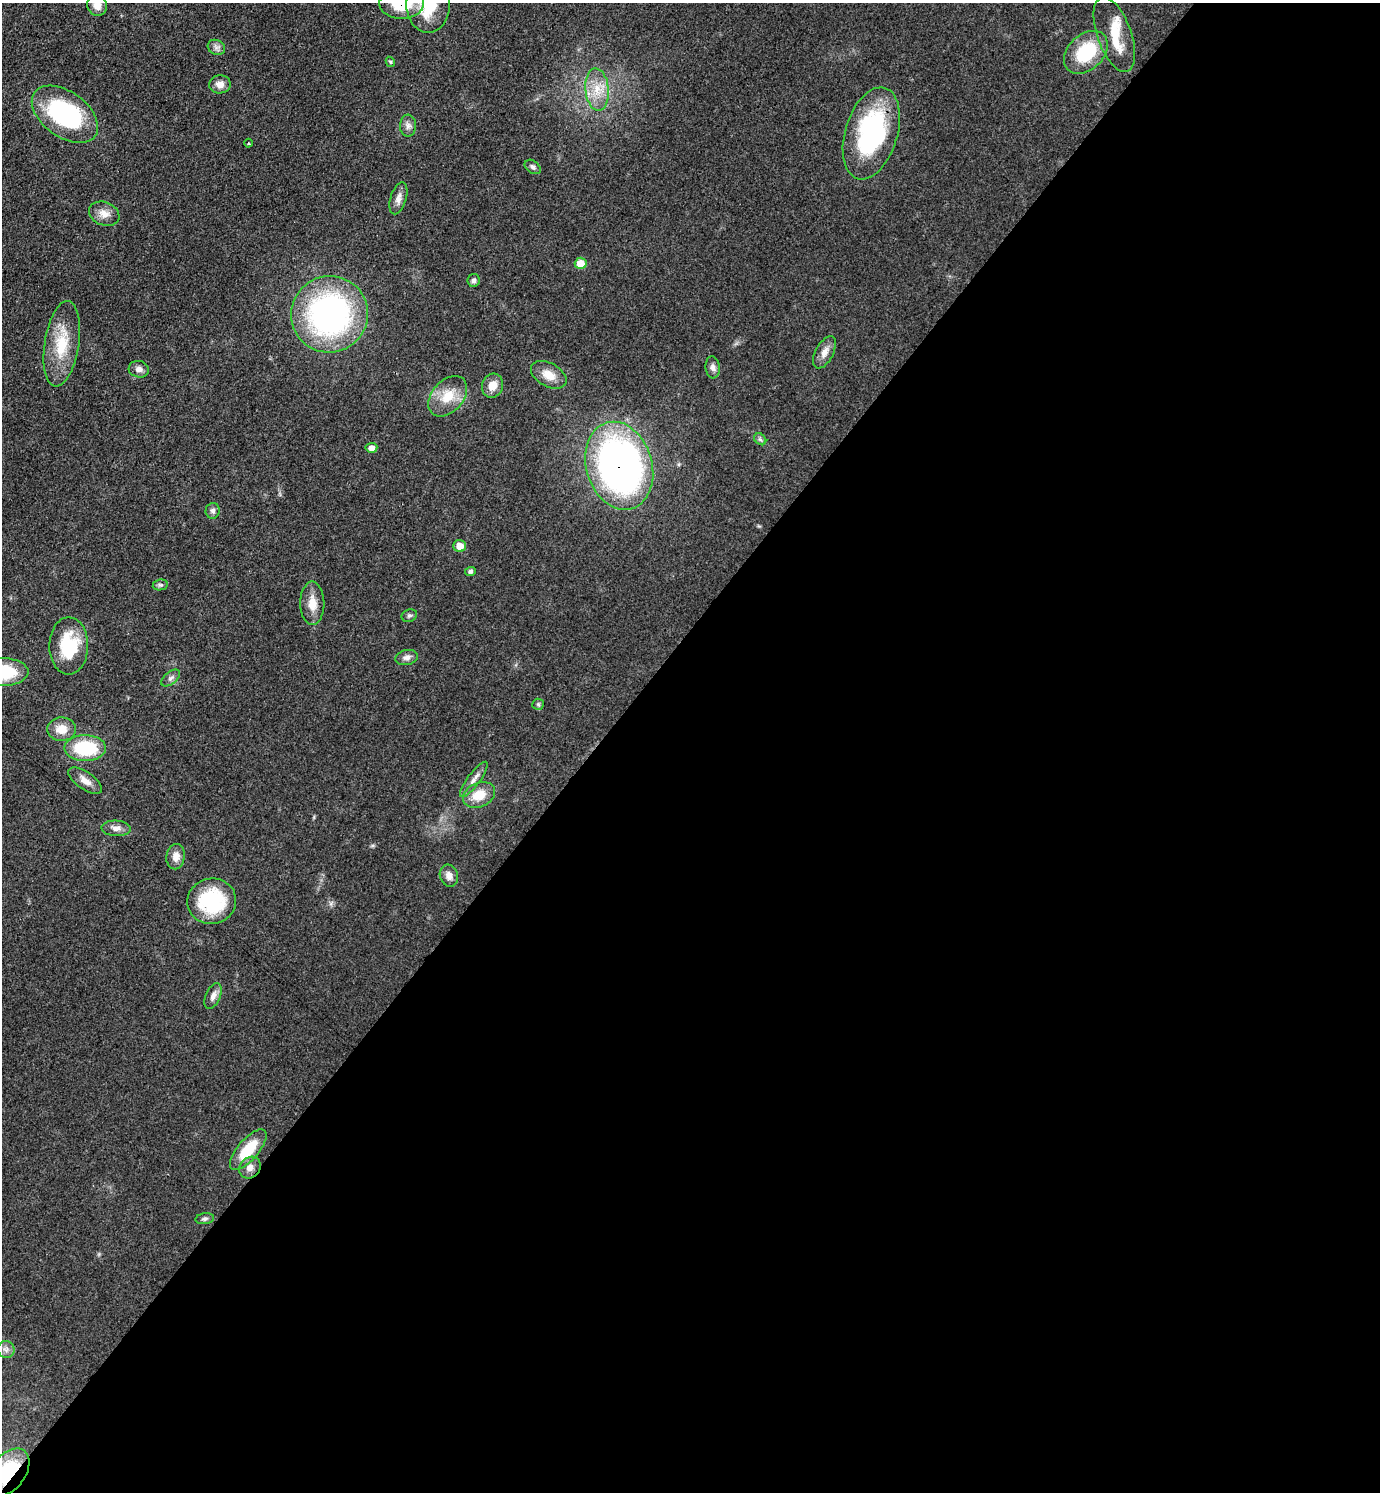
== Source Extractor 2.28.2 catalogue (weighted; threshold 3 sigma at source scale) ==
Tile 12 of 4 x 4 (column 4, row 3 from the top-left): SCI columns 4432-5809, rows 1492-2981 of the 5965 x 5962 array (HDU 1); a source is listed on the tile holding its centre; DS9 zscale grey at full resolution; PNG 1382 x 1494 px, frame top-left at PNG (2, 3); each listed source drawn as its Kron ellipse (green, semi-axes under 4 px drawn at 4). Shown black and unused: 57% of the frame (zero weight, under 3 of 4 exposures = <1% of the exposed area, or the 3 px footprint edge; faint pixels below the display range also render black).
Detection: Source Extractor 2.28.2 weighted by HDU 2 'WHT'; one run over the whole footprint, this tile lists its part. Background 0.0772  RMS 0.0065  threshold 0.0295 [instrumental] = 3 sigma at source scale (4.5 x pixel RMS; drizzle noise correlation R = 1.50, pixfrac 1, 0.05/0.05 arcsec/px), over >= 5 px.
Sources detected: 57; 2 inside a brighter listed object's ellipse — not listed separately; the other 55 listed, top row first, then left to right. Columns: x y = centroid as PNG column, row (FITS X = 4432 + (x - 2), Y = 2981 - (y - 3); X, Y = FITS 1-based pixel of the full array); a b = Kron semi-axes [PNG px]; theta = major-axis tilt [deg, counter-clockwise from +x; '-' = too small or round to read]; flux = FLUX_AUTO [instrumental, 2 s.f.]
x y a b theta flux
402 3 22 15 1 29
97 5 11 10 - 6.1
428 5 27 21 -87 31
1114 35 39 17 -70 17
216 47 9 7 -27 2.5
1086 52 25 17 43 36
390 62 5 4 - 0.72
220 84 11 9 3 4.8
597 90 21 11 -85 13
65 114 37 22 -36 81
408 126 11 8 88 3.2
871 133 47 26 73 110
248 143 4 3 - 0.56
533 167 9 6 -37 1.9
398 198 16 8 73 4.5
104 214 16 11 -23 6.5
581 263 6 5 - 12
474 280 6 6 - 1.8
329 314 38 38 - 180
62 344 43 17 81 25
824 352 17 9 63 5.9
713 367 11 7 -84 2.8
139 369 10 8 -13 3.6
549 375 19 11 -29 9.3
493 386 12 10 73 7.9
448 396 23 15 48 16
760 439 7 5 -45 1.5
371 448 6 5 - 4.7
619 466 45 33 -73 300
213 511 8 7 - 2.2
460 546 6 6 - 7.9
470 571 5 4 - 1.7
160 585 7 5 9 1.3
312 603 21 12 -89 9.2
409 616 8 6 21 1.4
69 646 28 19 90 34
407 658 11 7 12 3.1
2 672 27 14 1 39
171 678 11 6 39 2.4
538 704 6 5 - 1.2
62 729 14 12 3 9.2
85 748 21 13 -1 37
474 779 21 6 53 4.6
85 781 19 8 -35 5.7
479 795 17 12 24 13
116 828 14 8 -2 4
176 857 13 9 81 5.5
449 876 11 9 -72 4.5
212 901 24 22 11 48
213 996 13 7 67 4.1
248 1150 25 10 49 23
250 1168 11 10 - 4.9
205 1219 9 5 7 1.6
6 1349 9 8 - 3
9 1472 26 17 53 49
Overlapping masked pixels (flux is a lower limit): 3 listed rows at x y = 402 3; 619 466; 9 1472
Isophote crosses this tile's border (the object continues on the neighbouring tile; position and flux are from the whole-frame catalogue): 5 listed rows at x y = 402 3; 97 5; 428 5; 2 672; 9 1472